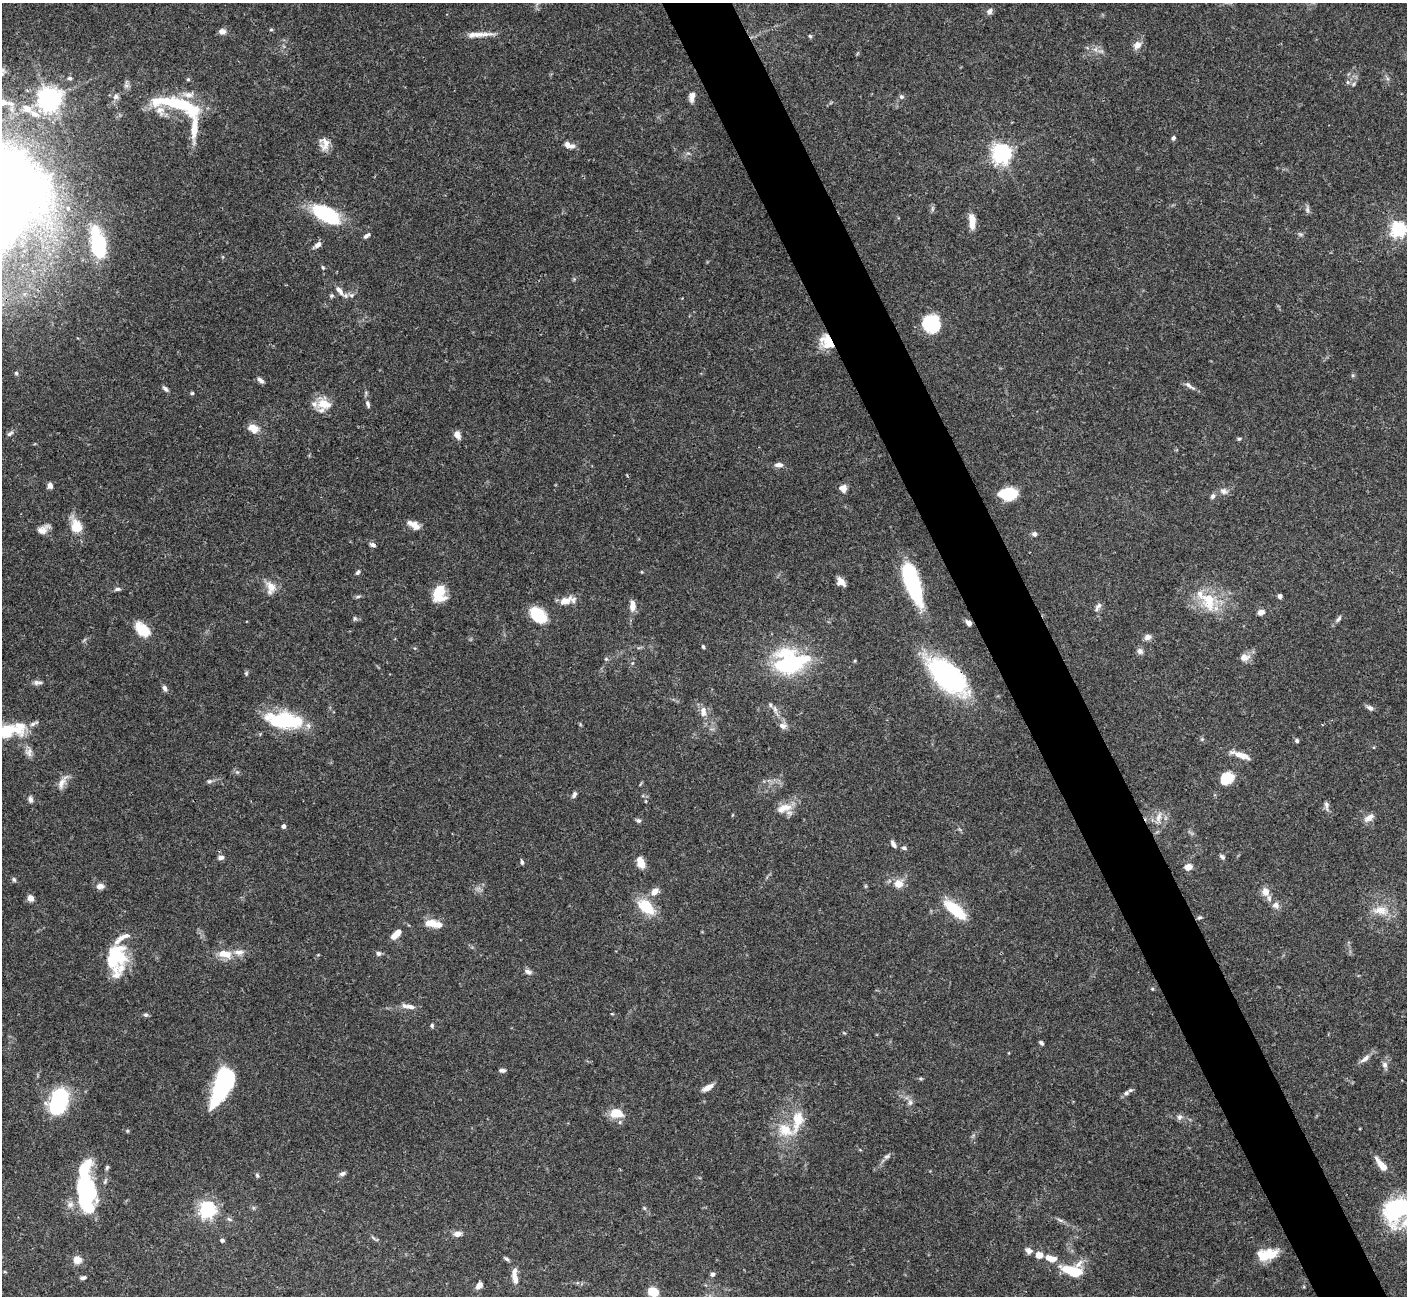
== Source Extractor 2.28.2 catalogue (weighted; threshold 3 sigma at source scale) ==
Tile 6 of 4 x 4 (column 2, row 2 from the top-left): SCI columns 1411-2815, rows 2875-4168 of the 5628 x 5617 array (HDU 1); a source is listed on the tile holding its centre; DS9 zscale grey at full resolution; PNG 1409 x 1298 px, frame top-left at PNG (2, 3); no overlay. Shown black and unused: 5% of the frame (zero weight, under 3 of 4 exposures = <1% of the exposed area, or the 3 px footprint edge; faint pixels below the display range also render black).
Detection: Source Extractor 2.28.2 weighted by HDU 2 'WHT'; one run over the whole footprint, this tile lists its part. Background 0.0665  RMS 0.0031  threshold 0.0139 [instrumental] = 3 sigma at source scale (4.5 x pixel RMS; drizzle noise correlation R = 1.50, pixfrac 1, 0.05/0.05 arcsec/px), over >= 5 px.
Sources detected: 202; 7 inside a brighter object's white glare — not listed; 22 inside a brighter listed object's ellipse — not listed separately; the other 173 listed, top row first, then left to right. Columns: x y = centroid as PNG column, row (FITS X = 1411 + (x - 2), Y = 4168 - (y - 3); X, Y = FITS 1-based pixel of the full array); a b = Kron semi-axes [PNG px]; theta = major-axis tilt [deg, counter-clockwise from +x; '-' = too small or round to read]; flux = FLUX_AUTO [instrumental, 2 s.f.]
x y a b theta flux
989 11 8 7 - 1
271 30 6 4 1 0.35
222 31 7 6 - 1.8
479 34 24 7 2 3.5
810 36 5 5 - 0.45
1137 45 10 8 51 2.2
1101 51 10 3 -10 0.74
69 78 6 4 -13 0.55
188 79 5 4 - 0.37
1348 82 6 5 - 0.63
1353 84 6 4 87 0.5
692 96 12 7 78 1.9
116 97 8 8 - 1.2
901 97 6 6 - 0.71
50 98 8 8 - 230
2 102 11 7 -18 2.3
182 105 46 13 -19 23
160 111 14 11 -62 2.7
35 114 20 10 -28 4.6
194 128 40 9 86 7.1
1173 138 5 4 - 0.71
324 144 16 11 -84 3
569 145 16 7 -20 2
1001 153 7 6 - 170
932 209 7 4 72 0.57
1307 209 8 6 -89 0.87
326 214 34 16 -29 20
972 221 16 7 -88 4.3
1398 229 6 6 - 96
1300 234 7 4 -18 0.53
367 236 9 4 40 0.88
318 245 10 6 40 1.4
98 249 25 17 -79 17
323 267 5 4 - 0.39
339 290 16 7 -52 2.1
351 295 6 5 - 0.82
332 296 6 5 - 0.54
931 324 15 14 - 18
829 344 24 11 -9 5.3
16 373 5 5 - 0.45
261 380 9 5 -41 1.1
1189 386 16 5 -34 1.3
165 389 9 5 -43 0.79
192 393 5 4 - 0.4
324 404 19 13 -19 5.2
368 404 11 6 -76 0.99
253 428 11 8 -32 4
10 434 10 5 32 0.86
457 435 9 6 -61 2.2
1239 439 5 4 - 0.42
779 465 11 6 -2 1.4
50 486 7 6 - 1.2
843 488 9 8 - 1.9
1224 491 11 8 -25 1.4
1008 494 15 10 2 13
1213 496 8 6 58 0.82
413 525 15 7 -30 2.9
76 526 15 11 -76 6.2
43 529 16 8 30 2.2
1034 534 7 6 - 0.86
373 545 7 5 -24 1.1
358 572 7 5 53 0.6
841 582 9 6 -47 2.2
912 582 38 11 -71 39
271 588 19 12 -90 3.4
117 589 9 5 6 0.74
439 593 16 11 80 9.7
358 596 8 4 9 0.56
1280 596 5 5 - 0.76
565 601 19 10 21 3.3
1208 601 31 20 -68 11
633 606 13 7 90 2.5
1098 607 15 5 58 1.1
1261 612 8 6 17 1.6
538 614 17 11 -45 12
355 618 6 5 - 0.54
1338 619 10 5 47 0.92
969 623 7 5 -36 1.3
142 629 20 12 -43 6.9
1148 637 9 7 20 1.5
703 647 5 4 - 0.42
1140 651 8 8 - 1.2
1244 657 13 9 10 2.3
606 659 5 5 - 0.49
855 660 5 3 - 0.29
790 662 37 26 5 34
246 673 6 5 - 0.47
948 676 32 15 -42 79
37 683 12 5 0 1.1
165 688 7 5 -65 0.92
1370 708 10 6 -30 1
775 709 12 5 -71 1.3
703 710 9 9 - 1.9
284 720 41 17 -6 22
782 726 9 7 -6 1.5
6 731 42 16 3 15
1297 741 5 5 - 0.61
29 752 12 9 82 1.7
1242 756 20 7 -16 3.4
1229 777 12 9 -34 6.8
209 781 7 5 2 0.67
62 782 25 8 62 2.6
574 794 9 5 64 0.88
30 799 9 6 -82 0.99
1326 805 14 5 -83 1.1
784 808 22 10 20 4.5
1159 817 16 7 72 2.2
1369 817 14 7 34 2
638 820 6 6 - 0.75
284 826 4 4 - 1
893 844 10 5 -59 1.2
904 848 6 5 - 0.79
221 857 7 5 12 1.1
1222 857 8 5 -40 0.68
522 862 6 4 -82 0.57
641 862 14 8 -72 3.2
1188 867 8 6 15 2.4
14 879 7 5 -63 0.53
898 884 8 8 - 4
100 886 11 7 5 1.5
655 891 9 7 41 2.5
1266 892 10 9 - 3
31 898 6 5 - 2.4
1276 905 10 9 - 1.6
646 907 19 12 -42 11
955 910 30 12 -39 11
1380 910 24 12 -4 5.1
1200 917 6 5 - 0.49
437 925 22 9 -8 3.9
397 933 14 6 45 3.7
378 953 6 6 - 0.91
225 954 21 10 -9 4.7
116 958 29 18 90 23
528 972 10 7 -27 1.1
1152 989 4 4 - 0.35
410 1007 17 6 -5 2
146 1015 7 5 0 0.59
432 1025 6 4 -89 0.49
1041 1043 5 4 - 0.62
1365 1059 16 7 39 1.8
1385 1065 9 8 - 1.2
502 1070 7 5 -6 0.84
221 1084 33 14 67 31
707 1088 14 6 29 2.2
1126 1093 7 6 - 0.88
910 1102 8 6 75 1
58 1103 22 14 51 32
617 1113 16 11 -5 5.5
1179 1117 8 7 - 0.93
797 1121 32 13 78 8.2
127 1131 6 3 72 0.32
887 1156 10 5 27 0.94
1381 1165 16 6 -51 3.8
107 1167 6 5 - 0.54
342 1174 8 5 22 0.81
257 1175 6 4 -74 0.49
82 1188 26 22 -7 21
1397 1209 34 29 33 28
207 1210 6 6 - 110
1060 1220 10 4 -33 0.79
457 1234 8 6 5 2.1
222 1240 4 4 - 0.74
1029 1251 10 8 -34 1.3
1267 1254 23 11 12 7.4
1051 1258 13 7 -13 3.4
507 1259 7 4 -28 0.62
77 1260 9 9 - 2.5
1072 1271 27 15 -9 10
712 1274 6 5 - 0.69
83 1278 6 4 12 0.76
515 1278 16 7 -77 2.5
479 1285 8 6 49 1.6
653 1292 8 6 -30 8
Overlapping masked pixels (flux is a lower limit): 2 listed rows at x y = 829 344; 948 676
Isophote crosses this tile's border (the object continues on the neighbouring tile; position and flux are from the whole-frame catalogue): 4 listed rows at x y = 2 102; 1398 229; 6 731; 1397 1209